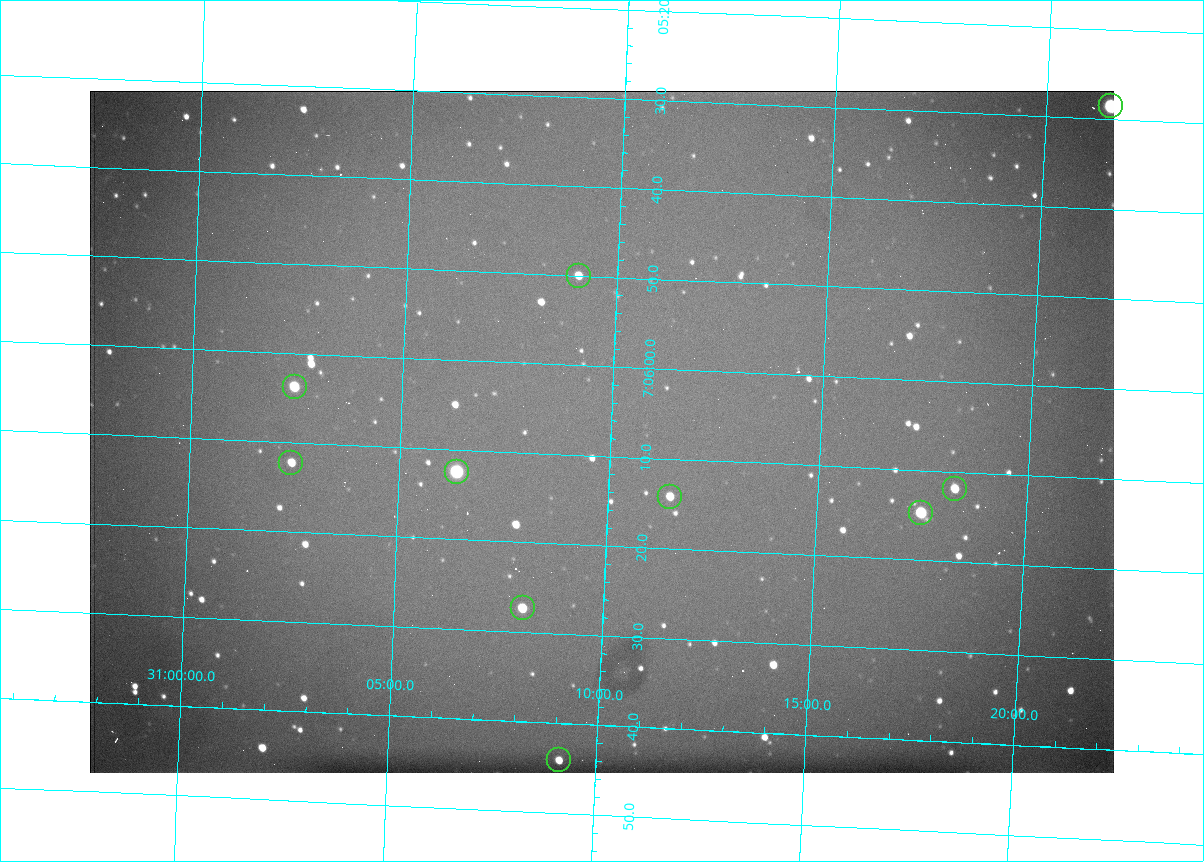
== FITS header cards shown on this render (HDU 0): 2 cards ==
NAXIS1  =                 1024 /fastest changing axis
NAXIS2  =                  682 /next to fastest changing axis

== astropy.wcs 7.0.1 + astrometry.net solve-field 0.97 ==
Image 1024 x 682 px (HDU 0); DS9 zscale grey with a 90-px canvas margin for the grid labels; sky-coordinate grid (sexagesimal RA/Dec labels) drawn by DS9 from the SOLVED WCS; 10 Tycho-2 reference stars matched to detected sources circled (green)
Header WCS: RA---TAN/DEC--TAN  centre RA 07:06:07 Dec +31:10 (106.53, +31.16 deg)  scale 1.44 arcsec/px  FOV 24.5' x 16.3'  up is -93 deg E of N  parity flipped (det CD > 0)
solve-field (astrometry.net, Tycho-2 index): VERIFIED the header's WCS against the Tycho-2 star catalogue (10 matches, 0 conflicts) and refined it, rather than solving blind
Solved WCS: RA---TAN-SIP/DEC--TAN-SIP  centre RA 07:06:07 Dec +31:10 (106.53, +31.16 deg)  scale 1.43 arcsec/px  FOV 24.4' x 16.3'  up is -92 deg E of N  parity flipped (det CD > 0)
The solver's refit moves the header's centre by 0.57 arcsec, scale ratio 0.9962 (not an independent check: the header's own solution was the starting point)
Tycho-2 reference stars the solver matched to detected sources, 10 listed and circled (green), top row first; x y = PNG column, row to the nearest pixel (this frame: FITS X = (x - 90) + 1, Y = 682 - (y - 91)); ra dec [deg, ICRS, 3 dp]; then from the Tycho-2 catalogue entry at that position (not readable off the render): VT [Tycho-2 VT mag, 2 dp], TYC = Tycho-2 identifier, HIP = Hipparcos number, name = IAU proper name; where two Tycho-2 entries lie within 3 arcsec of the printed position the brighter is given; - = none
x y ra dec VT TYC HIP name
1111 106 106.369 +31.359 8.79 2438-636-1 - -
579 276 106.458 +31.151 12.35 2438-728-1 - -
295 387 106.516 +31.041 10.39 2438-398-1 - -
291 463 106.551 +31.041 11.84 2438-663-1 - -
457 472 106.552 +31.106 9.20 2438-180-1 - -
955 489 106.550 +31.305 11.61 2438-184-1 - -
670 497 106.559 +31.192 11.79 2438-1039-1 - -
921 513 106.562 +31.292 10.01 2438-106-1 - -
523 608 106.614 +31.135 11.36 2438-550-1 - -
559 760 106.684 +31.152 11.76 2438-931-1 - -